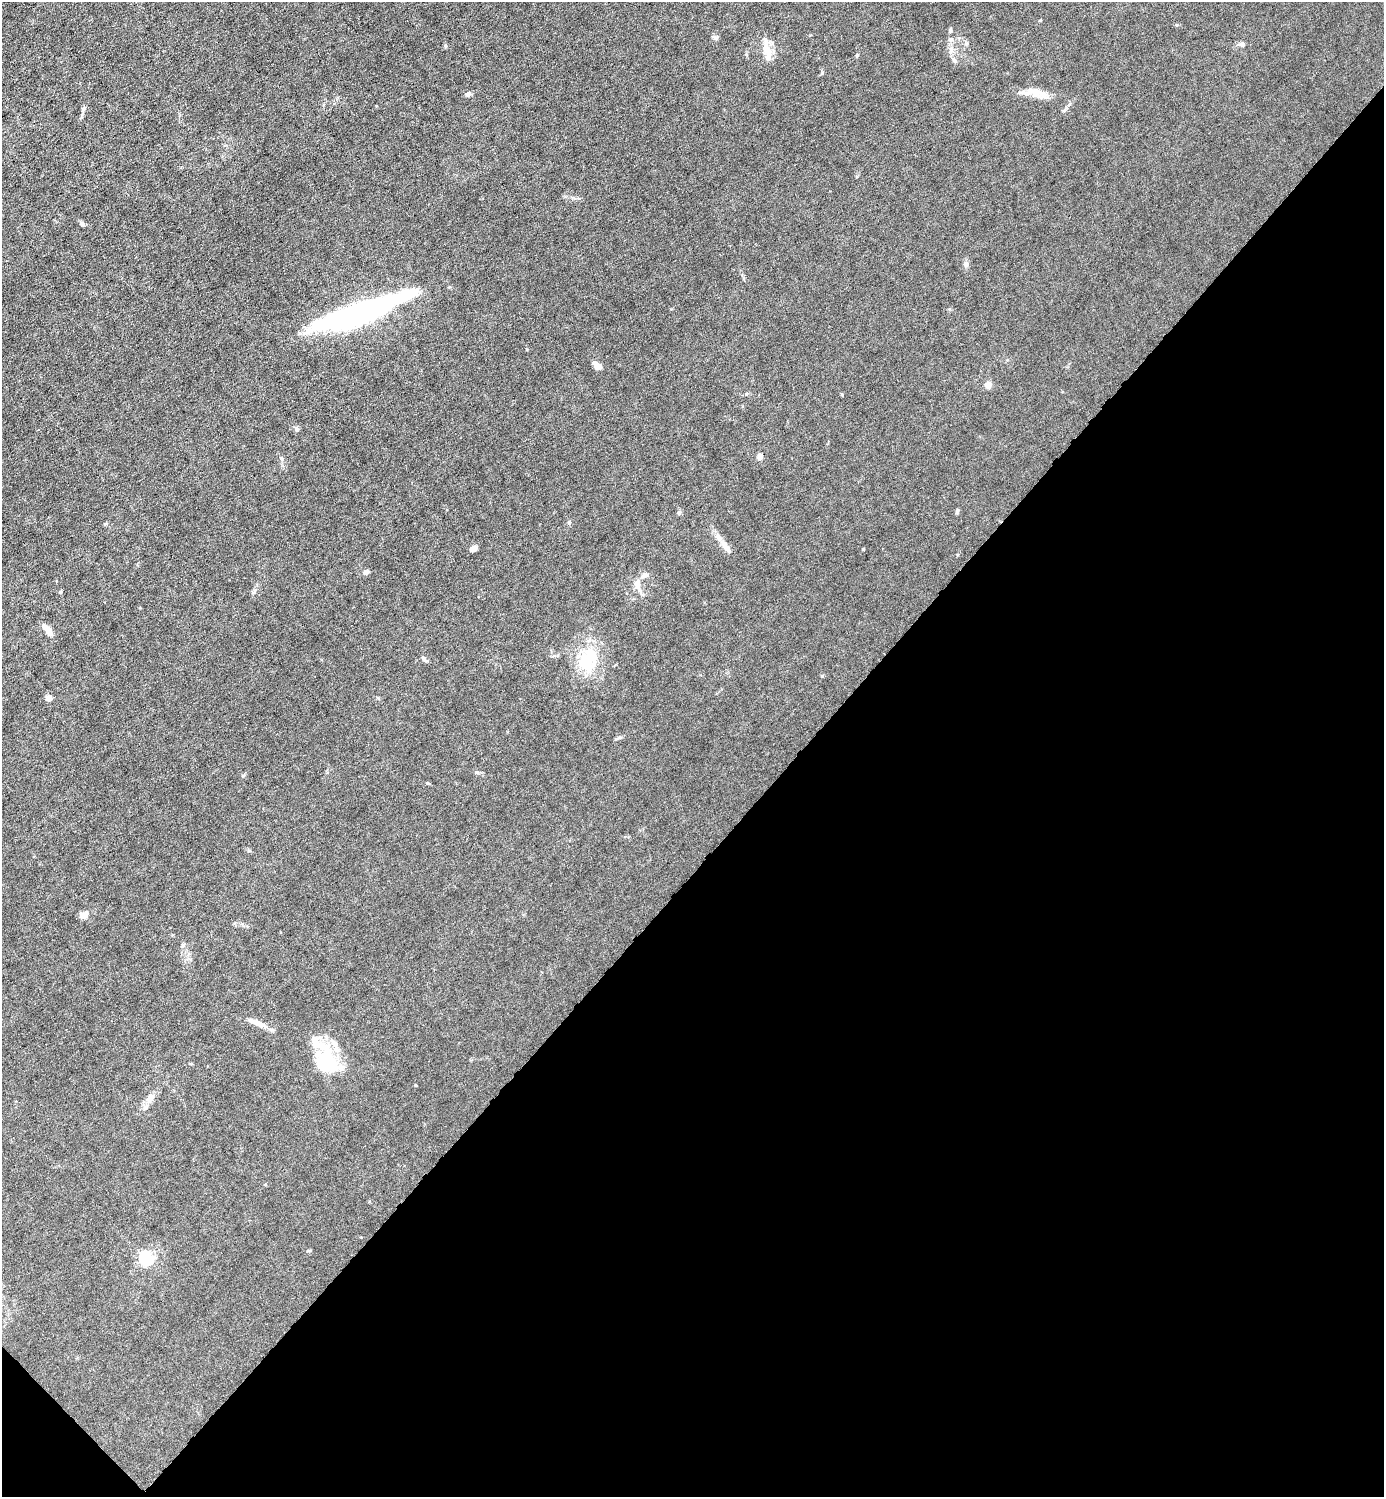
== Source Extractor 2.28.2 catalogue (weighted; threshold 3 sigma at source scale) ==
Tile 15 of 4 x 4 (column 3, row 4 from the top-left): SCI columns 2920-4301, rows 1-1495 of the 5980 x 5980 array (HDU 1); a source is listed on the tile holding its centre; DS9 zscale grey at full resolution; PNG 1386 x 1499 px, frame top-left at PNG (2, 2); no overlay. Shown black and unused: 43% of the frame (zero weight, under 6 of 12 exposures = <1% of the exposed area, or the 3 px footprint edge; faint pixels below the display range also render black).
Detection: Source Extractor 2.28.2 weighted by HDU 2 'WHT'; one run over the whole footprint, this tile lists its part. Background 0.0143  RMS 0.003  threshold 0.0125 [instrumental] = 3 sigma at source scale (4.09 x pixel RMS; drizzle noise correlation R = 1.36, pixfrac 0.8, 0.05/0.05 arcsec/px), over >= 5 px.
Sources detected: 48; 5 inside a brighter object's white glare — not listed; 4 inside a brighter listed object's ellipse — not listed separately; the other 39 listed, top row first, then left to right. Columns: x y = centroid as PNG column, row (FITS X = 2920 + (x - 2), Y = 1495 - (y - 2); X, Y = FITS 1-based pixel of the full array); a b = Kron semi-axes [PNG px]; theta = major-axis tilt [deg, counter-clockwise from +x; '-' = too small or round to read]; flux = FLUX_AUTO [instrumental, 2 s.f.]
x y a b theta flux
951 30 6 4 -90 0.37
716 38 7 5 44 0.55
951 39 8 4 0 0.59
1242 44 6 5 - 0.92
445 46 5 4 - 0.34
767 50 20 11 -73 3.7
857 55 5 4 - 0.36
954 60 7 5 -45 0.7
1034 91 25 11 -20 3.9
468 94 7 5 26 0.69
83 110 7 4 -90 0.51
82 224 6 5 - 0.72
966 264 8 6 -90 0.7
358 313 79 20 19 71
597 366 7 5 -38 2.8
988 385 8 7 - 1.5
297 429 8 5 -89 0.6
760 456 4 4 - 2.9
281 458 5 5 - 0.42
679 512 6 5 - 0.47
957 512 6 4 72 0.35
569 522 6 4 -73 0.34
474 548 8 6 43 1.3
727 548 21 6 -55 2
366 572 8 5 18 0.69
644 575 10 6 27 1.2
637 584 13 8 87 1.9
60 592 5 4 - 0.4
49 631 12 7 -60 2
588 659 36 21 67 12
425 660 10 4 -33 0.57
822 676 4 4 - 0.28
49 698 4 4 - 2.8
428 783 5 3 - 0.27
84 915 11 8 18 1.5
257 1023 21 7 -28 2.3
322 1059 26 18 29 9.5
150 1098 13 8 59 1.8
146 1258 6 5 - 58
Unlisted compact peaks at least as high as the median listed source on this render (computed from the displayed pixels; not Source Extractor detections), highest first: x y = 863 549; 822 73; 966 43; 842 394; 254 592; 243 776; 415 1085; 1040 20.